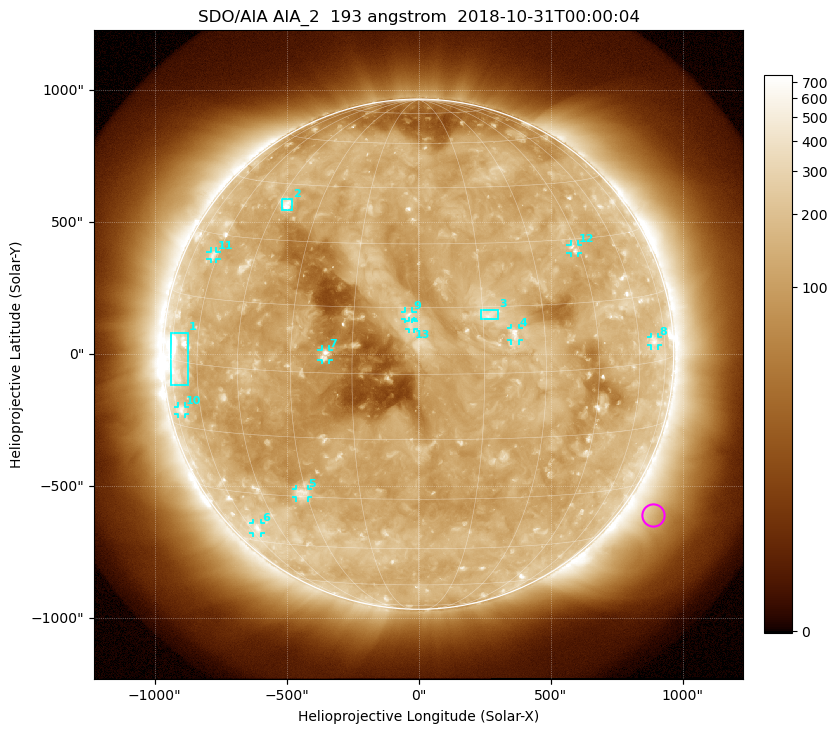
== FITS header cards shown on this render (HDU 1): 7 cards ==
TELESCOP= 'SDO/AIA'
INSTRUME= 'AIA_2'
WAVELNTH=                  193
WAVEUNIT= 'angstrom'
DATE-OBS= '2018-10-31T00:00:04.84'
CTYPE1  = 'HPLN-TAN'
CTYPE2  = 'HPLT-TAN'

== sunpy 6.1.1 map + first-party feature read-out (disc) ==
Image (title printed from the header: SDO/AIA AIA_2  193 angstrom  2018-10-31T00:00:04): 1024 x 1024 px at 2.4 arcsec/px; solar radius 967 arcsec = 403 px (full disc in frame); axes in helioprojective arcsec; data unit not stated in the header (colour bar unlabelled)
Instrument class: DISC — disc imager (sunpy class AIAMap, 193 A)
Bright regions (active regions / flare kernels): reference = the median radial profile (limb darkening/brightening removed); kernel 9 px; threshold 5 sigma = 210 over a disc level ~127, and >= 1.15x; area >= 12 px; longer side >= 10 px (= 24 arcsec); searched inside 0.97 R_sun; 13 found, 13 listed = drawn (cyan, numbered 1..; 10 of them under ~33 arcsec drawn as corner ticks so the feature stays visible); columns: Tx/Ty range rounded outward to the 5 arcsec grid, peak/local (2 s.f.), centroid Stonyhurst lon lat
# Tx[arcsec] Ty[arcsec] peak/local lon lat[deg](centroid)
1 -940..-870 -120..85 5.6 -71 +1
2 -520..-480 545..590 6 -42 +39
3 235..305 130..170 3.7 +17 +13
4 350..380 50..100 4.3 +22 +9
5 -465..-420 -545..-510 3.6 -31 -29
6 -630..-595 -680..-640 3.2 -56 -40
7 -370..-340 -25..20 3.8 -21 +4
8 880..910 30..65 3 +68 +5
9 -50..-25 135..160 4.1 -2 +13
10 -910..-885 -225..-200 2.7 -71 -11
11 -790..-765 360..390 2.9 -62 +25
12 575..605 385..415 3 +43 +28
13 -35..-20 95..125 3.2 -2 +11
Off-limb structures (1.02-1.3 R_sun): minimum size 162 px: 7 found; the strongest spans PA ~220..250 deg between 1.03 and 1.3 R_sun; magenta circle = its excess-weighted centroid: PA ~235 deg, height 1.11 R_sun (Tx ~890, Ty ~-610 arcsec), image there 1.7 x the reference